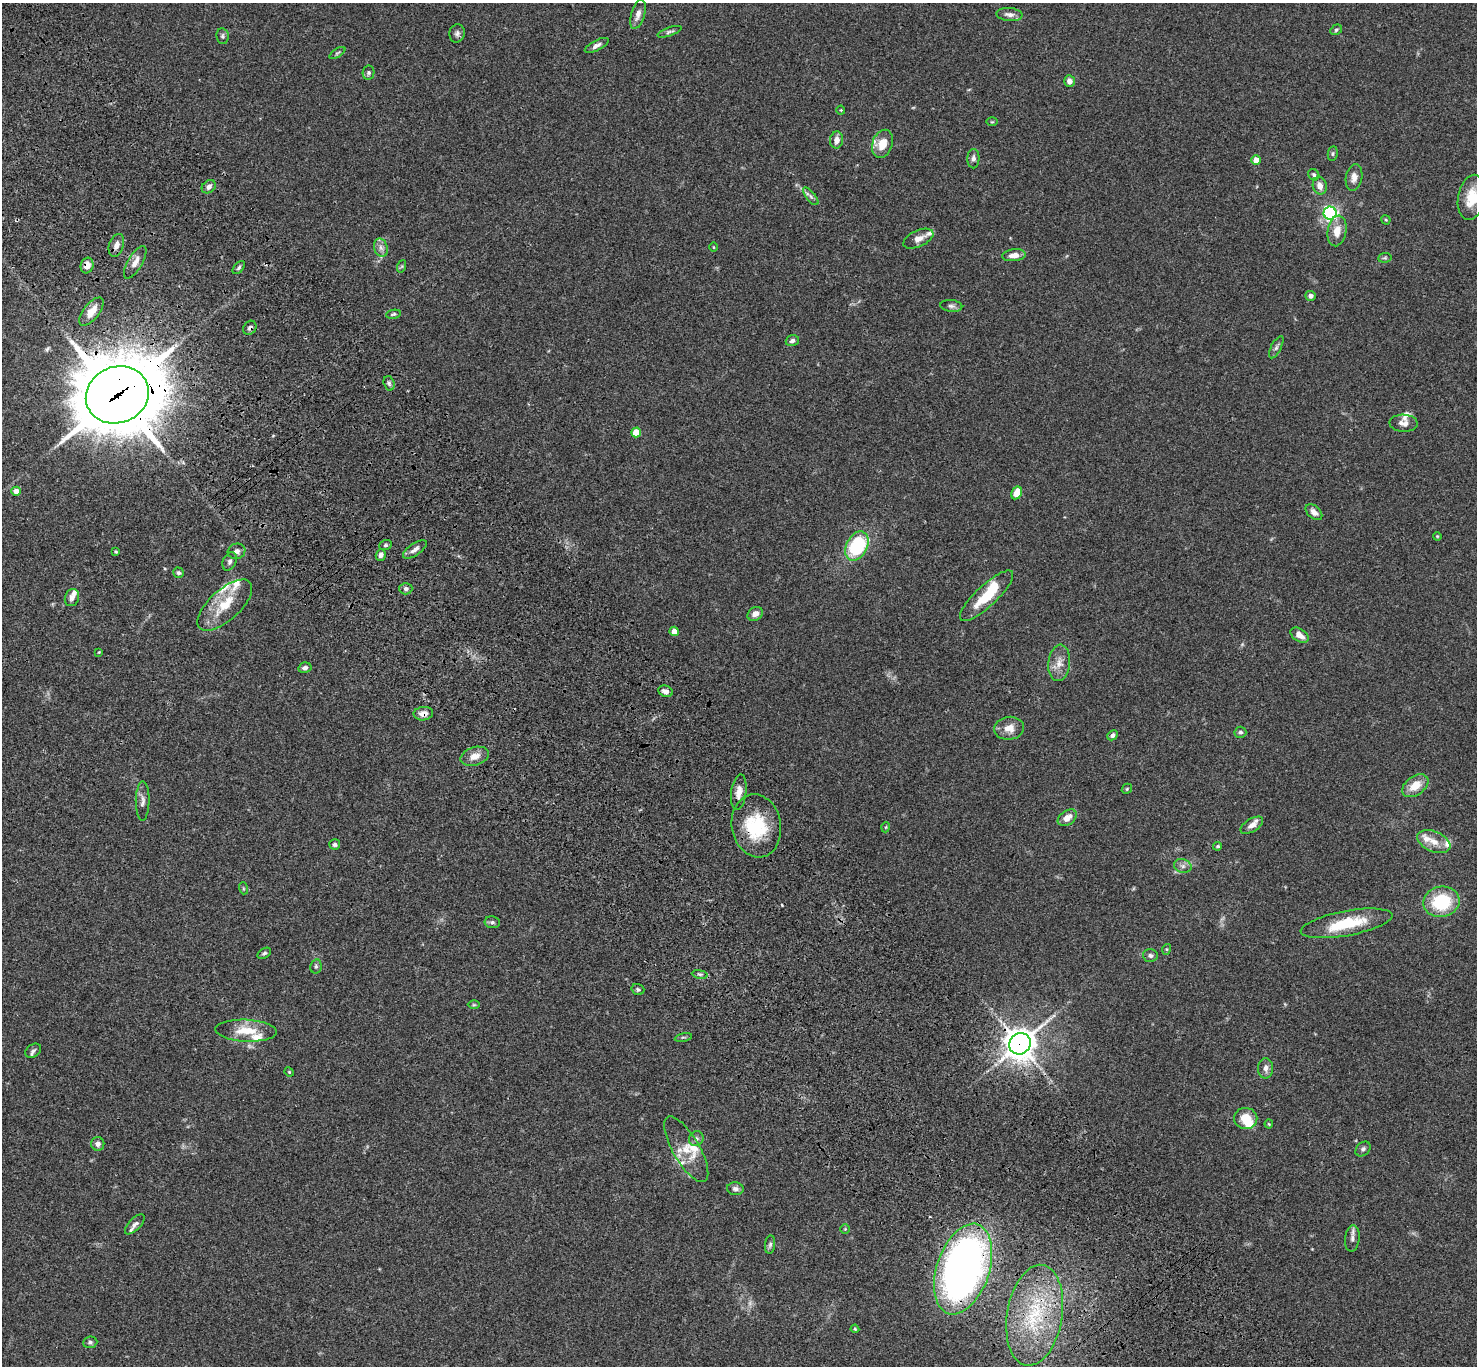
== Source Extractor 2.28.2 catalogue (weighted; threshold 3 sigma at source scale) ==
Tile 11 of 4 x 4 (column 3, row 3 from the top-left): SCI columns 3054-4528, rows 1747-3110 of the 6106 x 6082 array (HDU 1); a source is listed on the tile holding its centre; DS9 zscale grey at full resolution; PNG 1479 x 1368 px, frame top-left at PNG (2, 3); each listed source drawn as its Kron ellipse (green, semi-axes under 4 px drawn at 4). Shown black and unused: <1% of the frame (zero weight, under 3 of 4 exposures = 6% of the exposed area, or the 3 px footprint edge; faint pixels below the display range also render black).
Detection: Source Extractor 2.28.2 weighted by HDU 2 'WHT'; one run over the whole footprint, this tile lists its part. Background 0.0592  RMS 0.0053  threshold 0.0239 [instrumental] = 3 sigma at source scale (4.5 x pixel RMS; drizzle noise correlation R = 1.50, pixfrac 1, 0.05/0.05 arcsec/px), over >= 5 px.
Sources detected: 136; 1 too faint to see at this stretch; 3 inside a brighter object's white glare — neither listed nor drawn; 13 inside a brighter listed object's ellipse — not listed separately; the other 119 listed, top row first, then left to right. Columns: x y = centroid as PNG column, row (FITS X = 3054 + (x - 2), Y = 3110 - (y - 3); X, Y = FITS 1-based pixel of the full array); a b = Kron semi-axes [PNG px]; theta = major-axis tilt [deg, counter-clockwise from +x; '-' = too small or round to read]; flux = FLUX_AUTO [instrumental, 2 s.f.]
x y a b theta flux
638 14 15 6 73 3.4
1009 15 13 6 -5 2.7
1336 30 6 5 - 0.83
669 32 12 4 19 1.1
457 33 9 7 76 1.7
222 36 8 6 -81 1.1
597 45 13 5 27 2.3
337 53 9 3 33 0.85
368 73 7 6 - 1.2
1069 81 6 5 - 3
841 110 4 4 - 0.51
992 122 6 3 0 0.51
837 140 8 6 80 3.2
882 144 14 10 73 7.3
1333 153 8 5 83 0.86
973 159 10 6 89 1.9
1256 160 4 4 - 5.7
1314 175 6 5 - 1.1
1354 177 13 8 80 3.5
1320 186 9 7 -77 3.9
209 187 8 6 40 1.9
811 196 11 4 -51 1.6
1472 197 23 13 79 12
1330 213 6 6 - 100
1386 220 5 3 - 0.5
1337 231 15 9 80 7.1
918 239 16 8 24 3.9
116 245 12 7 70 3.2
714 247 4 3 - 0.47
381 248 9 6 -73 2.3
1014 255 12 6 6 4
1385 258 7 4 8 0.8
135 262 18 7 60 3.8
87 266 8 6 74 3.6
402 266 6 4 71 0.79
239 268 8 4 46 1.1
1310 296 5 5 - 1.8
951 306 11 6 -6 1.7
91 312 17 8 51 6.5
393 314 7 4 12 0.89
250 328 7 6 - 1.4
792 341 6 5 - 1.5
1276 347 12 5 63 1.6
389 383 7 5 -73 1.1
117 395 32 28 23 4700
1404 423 14 8 -3 3.4
636 432 5 5 - 9.9
16 491 5 4 - 4.2
1017 493 7 5 61 11
1314 512 10 6 -42 3
1437 536 4 3 - 0.44
385 545 6 5 - 0.95
857 546 15 10 63 40
415 550 14 6 34 2.5
237 551 9 7 19 2.4
116 552 4 3 - 0.61
381 555 6 5 - 2
230 561 10 6 66 1.5
178 573 5 5 - 1.1
406 589 6 6 - 1.5
987 596 35 10 43 18
72 598 9 7 69 2.4
225 605 34 15 42 16
755 614 8 6 33 3
674 631 4 4 - 4.2
1300 635 10 6 -33 3.7
99 652 4 2 - 0.46
1059 663 18 11 84 5.4
305 668 7 5 13 1.6
666 691 7 5 -22 2.4
423 714 10 6 8 3.4
1009 728 15 11 7 5.8
1240 732 6 5 - 1.1
1113 735 5 4 - 1.4
475 756 14 9 17 5.1
1415 786 15 9 36 8.7
1127 789 6 4 47 0.67
739 792 18 7 82 4
143 801 20 7 89 2.9
1067 818 10 7 35 4.8
1252 825 13 6 32 3.3
756 826 32 24 -80 30
886 827 5 3 - 0.44
1434 842 17 10 -24 6.4
335 844 5 5 - 1.1
1218 846 4 3 - 0.77
1183 866 9 6 -16 2.2
243 888 6 4 -72 0.66
1441 902 18 15 10 28
492 922 7 6 - 1.3
1346 923 46 12 10 22
1167 949 5 3 - 0.52
264 953 7 5 31 1
1150 955 7 6 - 1.4
316 966 7 5 78 1.1
700 974 8 4 -8 0.96
638 989 6 5 - 1.1
474 1005 6 4 0 0.67
246 1031 31 11 -3 12
683 1037 8 3 12 0.79
1020 1044 11 10 - 810
33 1051 9 6 34 1.5
1265 1068 10 7 89 2.6
289 1072 5 4 - 0.57
1246 1118 11 10 - 7.7
1269 1124 4 4 - 0.47
696 1139 8 7 - 1.7
98 1144 7 6 - 1.9
686 1149 37 13 -60 11
1363 1149 8 6 44 1.4
735 1189 8 6 -6 1.7
135 1224 13 6 45 1.9
845 1229 5 4 - 0.58
1352 1238 13 7 84 2.4
770 1245 9 5 83 1.2
963 1269 47 26 72 340
1035 1315 51 27 81 49
855 1329 4 4 - 0.54
90 1342 7 6 - 1.1
Overlapping masked pixels (flux is a lower limit): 8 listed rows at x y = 87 266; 250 328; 117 395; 423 714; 756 826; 1020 1044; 963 1269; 1035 1315
Isophote crosses this tile's border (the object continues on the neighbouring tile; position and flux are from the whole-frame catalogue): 1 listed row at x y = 1472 197